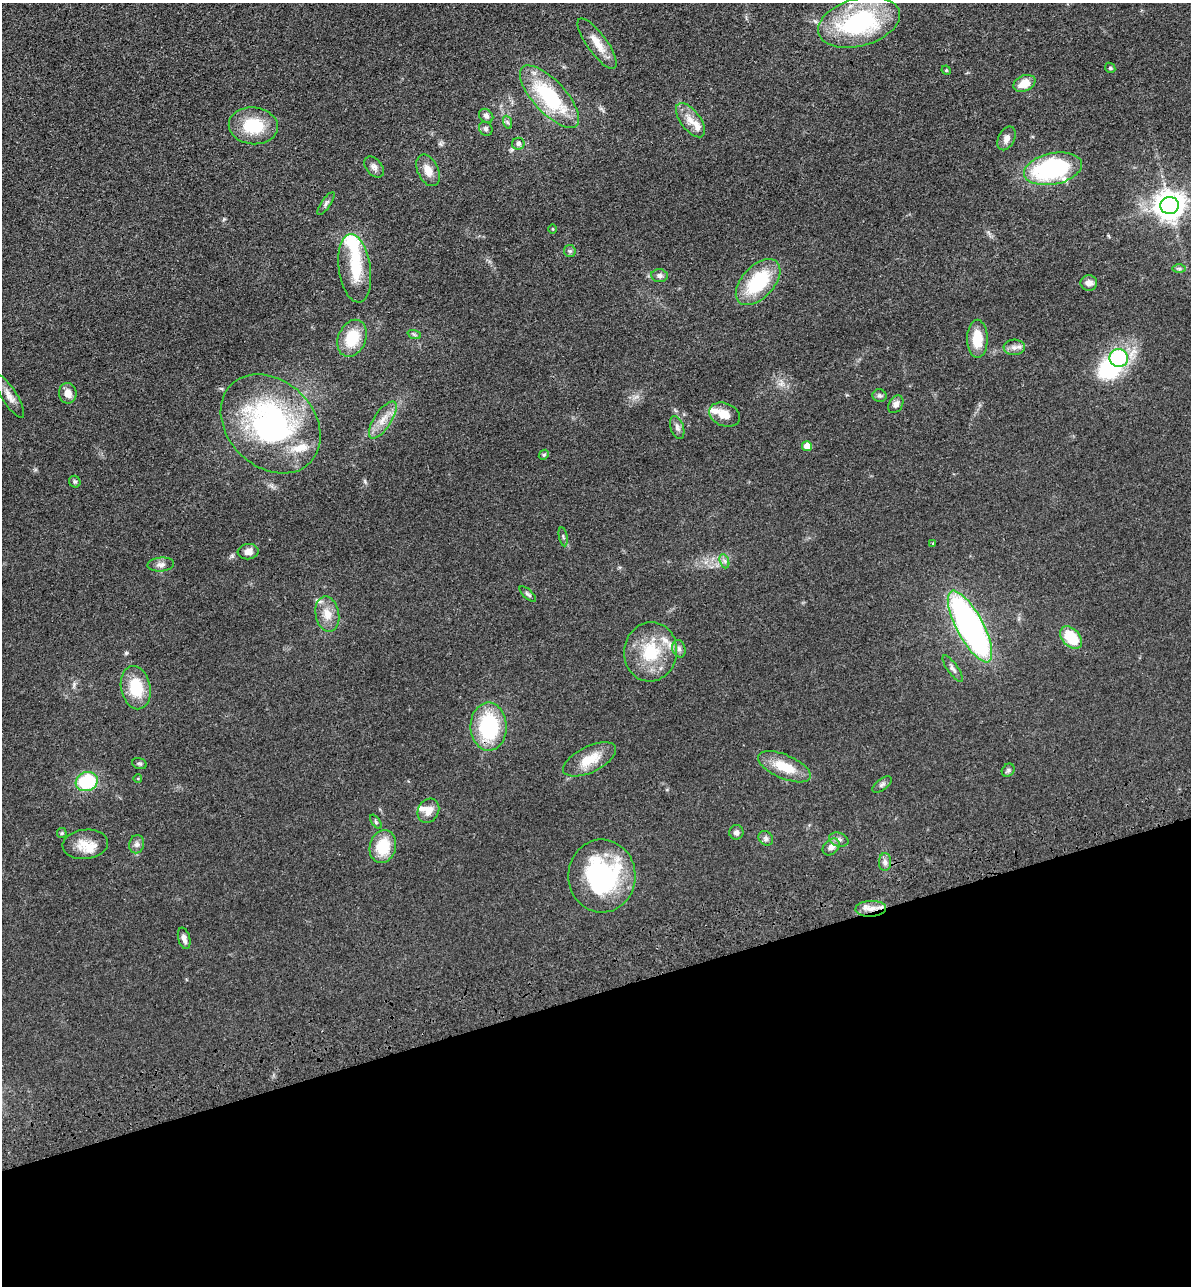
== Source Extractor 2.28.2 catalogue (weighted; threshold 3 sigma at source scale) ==
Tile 14 of 4 x 4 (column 2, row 4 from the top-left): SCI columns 1486-2674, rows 115-1398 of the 5229 x 5365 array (HDU 1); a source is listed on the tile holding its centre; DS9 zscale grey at full resolution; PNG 1193 x 1288 px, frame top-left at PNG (2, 3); each listed source drawn as its Kron ellipse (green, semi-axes under 4 px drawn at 4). Shown black and unused: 23% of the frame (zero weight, under 3 of 4 exposures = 6% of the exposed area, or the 3 px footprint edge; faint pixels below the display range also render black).
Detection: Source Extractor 2.28.2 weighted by HDU 2 'WHT'; one run over the whole footprint, this tile lists its part. Background 0.0462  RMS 0.0058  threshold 0.0259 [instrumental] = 3 sigma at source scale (4.5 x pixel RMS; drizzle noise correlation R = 1.50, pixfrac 1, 0.05/0.05 arcsec/px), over >= 5 px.
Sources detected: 89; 1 inside a brighter object's white glare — neither listed nor drawn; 12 inside a brighter listed object's ellipse — not listed separately; the other 76 listed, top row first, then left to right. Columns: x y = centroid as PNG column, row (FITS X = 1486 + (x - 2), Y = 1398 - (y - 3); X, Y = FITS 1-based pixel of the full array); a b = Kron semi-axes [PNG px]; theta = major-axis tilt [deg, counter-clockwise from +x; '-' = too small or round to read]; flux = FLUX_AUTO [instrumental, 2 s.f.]
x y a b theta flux
859 22 42 24 16 75
597 44 30 10 -54 9.5
1110 68 5 4 - 0.7
946 70 5 4 - 0.58
1024 83 11 8 24 8
550 97 40 16 -47 49
486 116 8 6 -41 2.1
690 120 20 10 -52 6.8
507 122 7 4 -70 0.96
253 126 24 18 -6 23
486 129 7 6 - 1.4
1006 138 13 8 63 3.3
518 144 6 6 - 2
374 167 12 8 -50 2.5
1053 169 29 15 12 71
428 170 17 10 -64 6.2
326 203 13 5 55 1.6
1170 206 9 8 - 750
552 229 5 3 - 0.47
570 251 6 6 - 1.2
355 268 34 16 -82 18
1179 269 7 4 0 1.1
659 276 8 6 -6 2
758 282 28 16 47 37
1089 283 8 7 - 3.1
414 334 7 4 -19 0.99
352 338 19 13 66 19
977 339 19 10 90 13
1014 347 10 8 3 2.7
1119 358 9 9 - 40
68 393 10 9 - 5
9 396 25 7 -58 4.6
879 396 7 6 - 1.3
896 404 9 6 56 2.3
724 415 16 11 -20 6.9
383 420 21 8 56 7.1
271 424 56 43 -44 130
677 427 12 6 -72 2.1
807 446 5 5 - 7.8
544 455 5 4 - 0.72
75 482 6 5 - 1.1
563 537 10 3 -79 0.9
933 543 3 3 - 0.69
248 552 10 7 6 4.1
724 561 7 4 -71 1.5
161 564 13 7 5 2.6
528 594 10 4 -42 1.3
327 614 18 11 -79 7.5
970 626 40 13 -62 210
1071 638 13 8 -48 19
679 649 9 6 -75 1.9
650 652 30 26 81 27
953 669 16 5 -55 2.1
136 688 22 14 -79 20
489 727 24 18 -89 46
590 759 29 13 26 13
139 764 7 5 -16 1
784 767 28 12 -23 15
1008 770 7 5 46 1.1
138 779 4 3 - 0.47
87 781 11 9 19 31
882 785 11 5 37 1.6
428 811 12 10 61 5.5
376 822 8 4 -55 0.97
736 832 7 7 - 1.8
62 833 5 4 - 0.74
766 838 8 6 -45 1.6
839 840 10 6 -16 2.2
85 844 23 14 6 9.7
137 844 9 7 79 2.2
383 847 17 13 73 18
831 847 9 7 44 3.4
885 862 9 6 -88 2.1
602 876 36 33 -88 77
871 909 15 8 2 4.8
184 938 11 6 -75 2.6
Overlapping masked pixels (flux is a lower limit): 1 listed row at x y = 871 909
Isophote crosses this tile's border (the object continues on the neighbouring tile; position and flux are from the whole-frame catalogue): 1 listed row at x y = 859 22